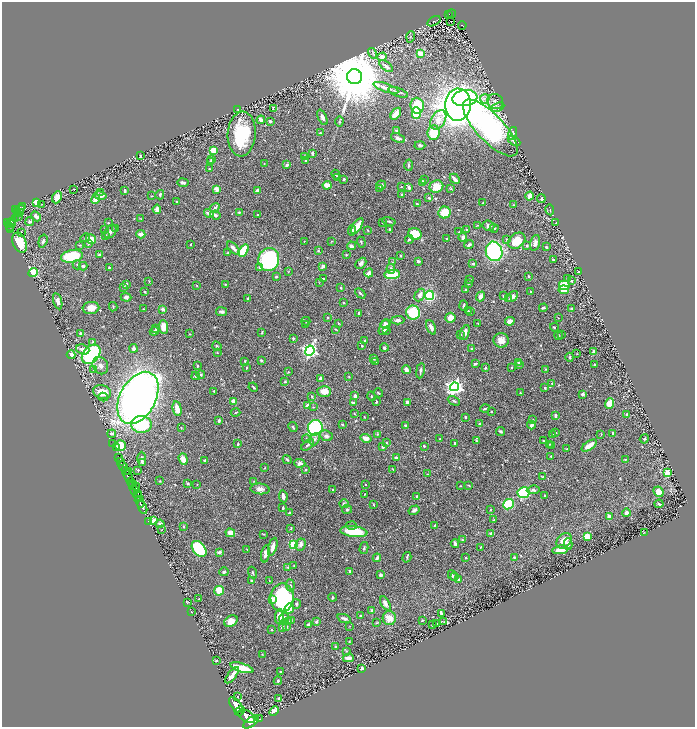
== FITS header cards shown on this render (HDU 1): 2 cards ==
NAXIS1  =                 1385
NAXIS2  =                 1449

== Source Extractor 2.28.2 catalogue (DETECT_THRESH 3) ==
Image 1385 x 1449 px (HDU 1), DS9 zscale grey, zoomed out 1/2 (1 PNG px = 2 x 2 image px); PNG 697 x 729 px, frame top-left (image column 1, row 1449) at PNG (2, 2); each listed source drawn as its Kron ellipse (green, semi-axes under 4 px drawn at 4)
Background 0.546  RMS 0.014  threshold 0.0421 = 3 sigma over >= 5 px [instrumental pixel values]
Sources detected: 652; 30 cannot appear on this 1/2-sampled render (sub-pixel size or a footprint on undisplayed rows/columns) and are neither listed nor drawn; of the other 622, the 500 brightest by FLUX_AUTO listed and drawn (122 fainter detections omitted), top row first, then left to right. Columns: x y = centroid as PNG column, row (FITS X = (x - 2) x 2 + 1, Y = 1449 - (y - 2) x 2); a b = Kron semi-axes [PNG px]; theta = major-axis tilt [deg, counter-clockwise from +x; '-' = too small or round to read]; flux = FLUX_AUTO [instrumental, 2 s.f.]
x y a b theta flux
449 14 2 1 - 11
452 14 4 2 - 87
434 21 7 2 32 1.7
451 22 2 1 - 3.3
462 25 4 2 - 71
411 37 6 2 73 1.9
372 53 5 4 - 5.1
420 53 4 3 - 35
382 57 5 4 - 24
386 66 8 4 -38 12
355 77 7 7 - 34000
386 88 13 3 -18 14
398 92 10 3 -20 6.3
465 98 12 8 8 890
485 99 5 4 - 6.7
495 102 8 7 - 12
458 105 16 13 86 2100
417 106 8 7 - 100
498 107 7 3 27 4.3
273 108 3 2 - 1.8
237 109 3 2 - 1.5
416 113 6 4 -89 140
396 114 7 4 53 20
322 117 8 4 -65 13
261 120 4 3 - 13
438 120 10 7 60 23
270 121 3 3 - 4.3
339 122 5 3 - 3
490 128 37 13 -46 1200
396 130 3 3 - 4.5
320 133 2 2 - 2.7
434 133 7 6 - 64
513 133 6 4 76 9.6
242 134 22 14 86 170
398 138 7 4 -22 10
514 141 7 3 -31 8.2
420 145 5 3 - 3.9
213 150 4 3 - 36
312 153 4 2 - 5.5
140 156 3 2 - 2.8
304 156 4 3 - 2
211 159 3 3 - 2.6
306 160 3 3 - 3.2
211 162 4 3 - 4.8
264 163 3 2 - 2.3
287 165 4 3 - 6.3
409 165 5 3 - 4
209 169 2 2 - 1.8
336 175 5 2 - 3.1
337 177 4 2 - 4.1
344 179 3 2 - 3.7
425 179 3 2 - 1.9
455 179 6 2 -46 17
423 182 3 3 - 11
183 183 5 3 - 6.6
327 185 4 3 - 33
381 185 5 4 - 7.5
401 187 3 2 - 1.6
409 187 4 3 - 11
436 187 7 6 - 41
380 188 4 3 - 2.4
74 189 2 1 - 1.9
217 189 4 3 - 17
451 189 4 3 - 2.7
257 190 3 3 - 9.4
125 191 3 2 - 5.1
101 192 3 3 - 2
402 194 3 3 - 3
100 195 6 3 -11 13
160 195 4 3 - 5
152 196 3 2 - 1.5
530 196 4 3 - 18
57 197 6 4 63 21
429 198 3 3 - 3.7
95 199 5 3 - 35
541 199 4 3 - 7.3
36 202 4 3 - 63
177 202 3 2 - 1.9
483 203 3 2 - 2.9
42 204 3 2 - 2
417 204 4 3 - 2.4
514 205 3 3 - 1.9
22 207 4 2 - 130
215 208 5 3 - 6.5
16 209 3 2 - 280
157 209 4 3 - 16
19 210 6 3 37 560
550 210 5 2 - 1.8
19 212 2 1 - 42
239 212 4 3 - 2.8
209 213 5 3 - 18
445 213 6 6 - 66
18 214 2 2 - 140
215 215 5 4 - 5.3
257 215 2 2 - 2.2
18 216 2 2 - 95
36 216 5 3 - 12
15 219 2 1 - 21
141 219 3 3 - 2.2
389 221 7 3 -13 4.3
12 222 4 3 - 270
30 222 4 3 - 8.9
383 222 3 2 - 4
8 223 2 2 - 250
11 223 5 2 - 330
108 223 3 2 - 2
556 223 3 2 - 1.6
478 225 3 2 - 2.1
357 226 9 3 56 43
488 226 6 5 - 9.9
10 227 3 2 - 160
494 228 4 3 - 4.3
104 229 2 2 - 1.7
115 229 3 2 - 1.5
390 229 3 2 - 5.5
11 230 3 2 - 110
352 230 5 3 - 9.3
368 230 3 2 - 1.5
467 230 4 3 - 3
110 231 7 5 57 8.9
459 232 3 3 - 2.1
22 233 3 2 - 3.8
141 234 4 3 - 20
415 234 7 5 -17 70
106 235 3 2 - 1.5
463 237 4 3 - 11
85 238 4 4 - 4.4
91 239 5 4 - 30
447 239 2 2 - 2.9
507 239 3 2 - 3.2
409 240 4 3 - 4
43 241 6 3 73 5.9
304 241 2 1 - 1.8
331 241 3 2 - 1.5
517 241 9 7 39 60
361 242 5 2 - 2.6
20 243 10 6 -65 68
88 243 3 3 - 5.7
535 243 8 4 75 12
191 244 3 2 - 3
469 244 5 3 - 5.6
80 245 4 3 - 2.1
351 246 4 3 - 9.9
527 246 2 2 - 5.3
546 247 3 2 - 3.9
233 248 8 3 -45 12
244 250 7 4 55 81
318 251 3 2 - 2.9
494 251 10 8 -74 340
227 253 4 2 - 2.4
100 255 3 2 - 12
346 255 2 2 - 3.2
72 256 11 6 11 120
401 256 2 2 - 4.3
269 259 11 10 - 290
553 260 3 2 - 3.2
418 261 3 2 - 5.1
392 262 4 3 - 1.8
361 263 6 4 45 9
473 264 2 2 - 4.5
77 265 4 3 - 2.6
83 266 4 3 - 5.8
323 266 4 3 - 9.6
109 267 3 2 - 2.6
260 268 4 3 - 6.3
391 269 5 4 - 8
288 272 3 3 - 1.5
578 272 3 2 - 2.7
33 273 5 4 - 160
369 273 4 3 - 11
392 275 8 4 6 110
529 276 3 2 - 2.9
276 277 3 2 - 4
568 278 4 3 - 3.1
323 279 3 2 - 2.3
470 279 2 2 - 1.7
149 281 3 2 - 1.6
571 281 4 3 - 5
319 283 3 2 - 1.5
126 284 4 3 - 5.5
226 284 3 2 - 2.1
468 284 3 2 - 1.7
197 285 3 2 - 1.6
564 285 5 5 - 62
124 287 3 3 - 4.3
341 288 3 2 - 2.9
466 290 3 2 - 4.6
564 290 5 4 - 30
145 292 4 3 - 2.9
531 292 3 2 - 2.5
360 293 6 2 -45 4.8
420 295 7 4 61 15
429 295 5 4 - 140
481 296 5 3 - 17
503 296 4 2 - 2.8
126 297 5 4 - 6.4
512 297 6 4 47 9.4
248 298 3 2 - 2.6
509 299 3 3 - 1.9
58 301 8 4 -75 12
343 303 3 2 - 2.3
463 305 5 3 - 4.4
113 307 4 2 - 1.9
91 308 8 6 6 33
543 308 4 2 - 3.8
571 308 3 2 - 2.5
143 309 2 2 - 1.6
163 309 4 3 - 8.4
468 311 4 2 - 2.7
221 312 5 3 - 8
470 312 3 2 - 1.5
359 313 4 2 - 3.9
413 313 7 7 - 120
328 317 2 2 - 2.8
450 318 5 5 - 21
559 318 3 2 - 1.6
398 320 6 3 2 10
306 321 4 3 - 3.7
510 321 5 4 - 16
338 323 4 2 - 1.8
478 323 3 3 - 1.7
385 324 5 4 - 7.8
305 325 3 2 - 1.5
164 327 7 4 -86 27
385 327 8 4 60 22
431 327 7 3 -64 14
554 327 4 3 - 2.6
156 329 3 2 - 2.3
335 329 4 2 - 2.2
386 330 4 3 - 5
154 331 4 3 - 7.5
262 332 3 3 - 2.6
80 333 2 2 - 9.2
465 333 8 4 71 17
190 334 3 2 - 1.9
461 334 3 3 - 1.8
562 334 4 2 - 1.8
559 336 4 3 - 3.4
293 338 2 2 - 4.4
364 340 3 2 - 1.8
501 340 7 7 - 19
93 342 4 3 - 3.3
217 346 5 3 - 3.4
362 346 2 2 - 3.7
133 348 4 3 - 12
384 348 4 4 - 5.9
471 348 4 3 - 2.9
83 350 7 5 -20 13
310 351 5 4 - 680
594 352 4 3 - 15
217 353 2 2 - 1.8
91 354 11 8 48 290
577 354 3 3 - 1.8
71 355 4 3 - 57
570 357 4 2 - 3.5
374 359 4 3 - 3.1
261 360 3 2 - 4.5
245 361 3 3 - 2.6
376 361 4 2 - 1.9
519 363 3 3 - 4
475 364 3 2 - 5.4
519 365 3 3 - 5.3
594 365 2 2 - 3.3
100 366 9 7 -59 14
197 366 2 2 - 5.6
512 367 2 2 - 2.2
247 368 2 2 - 3.9
485 368 3 2 - 2.9
545 369 3 3 - 1.8
94 370 4 3 - 4
406 370 4 3 - 16
420 371 8 2 81 8.1
288 372 2 2 - 2.1
201 374 4 4 - 4.7
196 376 4 3 - 4.4
349 376 2 2 - 1.7
321 379 4 3 - 8.1
285 382 3 2 - 2.7
552 384 4 2 - 2.7
253 387 5 2 - 3.2
454 387 4 4 - 1200
545 388 3 2 - 2.5
214 391 3 2 - 1.9
324 391 7 5 -2 30
102 392 9 6 -16 44
378 393 5 2 - 3.1
520 393 3 2 - 1.5
583 394 4 3 - 6.3
312 396 4 2 - 2.9
355 396 3 3 - 13
371 396 5 3 - 3.1
103 397 5 3 - 4.1
138 398 28 18 62 2100
233 401 4 3 - 18
376 401 4 2 - 1.9
454 401 6 3 -24 4.2
408 402 4 3 - 8.1
354 403 3 3 - 7.5
609 404 5 4 - 42
307 405 3 3 - 7.8
313 407 3 2 - 1.6
485 408 4 2 - 5.6
177 409 7 4 -80 19
235 412 5 2 - 2.5
491 412 2 2 - 1.9
354 414 3 2 - 1.4
627 414 3 3 - 6.2
555 416 3 2 - 7.6
364 417 2 2 - 1.9
465 417 3 2 - 2.8
219 420 4 3 - 6.2
533 420 3 2 - 1.5
141 424 10 8 -3 170
342 424 3 2 - 1.9
479 424 3 2 - 3
406 425 3 3 - 3.5
531 425 4 3 - 13
293 427 5 3 - 4.7
181 428 3 2 - 2.1
315 428 7 7 - 340
501 431 4 3 - 3.9
556 433 3 2 - 1.6
613 433 4 2 - 5.3
112 434 4 3 - 6.7
378 434 4 3 - 2.5
552 434 3 3 - 3.2
601 434 3 2 - 1.6
326 436 6 5 - 9.5
306 438 4 3 - 2.2
366 438 5 4 - 17
315 439 6 4 66 7
440 439 3 2 - 2.2
644 439 5 4 - 3.4
543 440 3 2 - 2.3
476 441 3 2 - 1.9
386 442 4 3 - 2.4
455 443 2 2 - 3.4
112 444 2 1 - 7.3
238 444 3 2 - 4.6
549 444 3 3 - 1.8
308 445 7 3 39 6.1
120 446 5 5 - 66
424 446 2 2 - 4.7
552 446 3 2 - 3
589 446 8 3 35 34
383 447 3 3 - 8.2
117 448 4 2 - 5.6
566 449 3 2 - 1.7
551 456 2 2 - 1.5
119 458 2 1 - 100
396 458 3 3 - 12
142 459 7 3 -89 9.1
183 459 6 4 -71 24
626 459 4 2 - 1.7
287 460 5 3 - 4.5
121 461 3 2 - 220
205 461 3 2 - 5.7
142 463 4 2 - 4
300 463 5 4 - 7.4
123 467 5 2 - 770
265 468 3 2 - 1.6
393 469 4 2 - 2.2
138 470 3 3 - 3.4
306 470 3 3 - 3
125 471 4 2 - 390
128 472 2 1 - 68
668 472 3 3 - 48
427 474 4 2 - 1.7
128 476 6 2 -68 1600
542 476 4 3 - 2.1
160 481 3 2 - 1.9
254 481 3 3 - 1.5
131 482 4 3 - 710
188 484 3 3 - 3.6
197 484 2 2 - 1.5
365 485 2 2 - 1.8
469 485 3 2 - 1.9
132 486 4 2 - 300
460 486 2 2 - 1.6
135 487 4 2 - 180
260 489 9 5 -4 13
134 490 3 2 - 510
333 490 3 2 - 2.2
533 490 7 4 5 6.6
658 492 5 4 - 29
137 493 4 1 - 300
523 493 6 5 - 180
365 494 2 2 - 1.8
544 495 2 2 - 3.2
138 496 4 2 - 420
283 496 6 3 -82 12
417 497 4 3 - 5.2
140 502 6 2 -61 790
344 504 4 4 - 3.3
509 504 5 5 - 180
659 504 4 3 - 4.9
373 505 4 2 - 1.9
142 507 7 2 -65 1100
283 508 4 2 - 3.7
347 509 5 4 - 4.6
491 509 3 2 - 1.8
414 510 6 3 32 7.5
290 513 3 2 - 4.8
626 513 4 4 - 8.9
609 516 4 3 - 11
154 520 4 3 - 31
493 520 4 2 - 1.7
148 521 2 1 - 18
160 524 4 3 - 9.9
352 525 5 3 - 3.8
435 525 3 2 - 2.3
183 526 3 3 - 3.7
291 528 4 3 - 2.1
162 529 3 2 - 1.6
354 531 14 5 -7 110
644 532 2 2 - 1.5
230 533 5 3 - 26
491 533 3 3 - 8.2
263 534 3 2 - 1.9
587 537 3 3 - 46
462 540 3 2 - 4.2
564 541 8 6 49 26
455 544 4 2 - 8.5
568 544 6 3 89 8.1
293 545 4 3 - 87
301 545 6 5 - 14
273 547 9 3 75 22
481 547 2 2 - 1.6
364 548 6 3 75 3.9
199 549 9 6 -51 330
247 549 3 2 - 1.9
560 550 8 3 8 42
219 552 4 3 - 8.5
265 554 8 4 79 13
407 557 5 2 - 3.9
514 557 3 2 - 2.9
377 558 4 3 - 6.3
465 558 2 2 - 2.6
294 566 2 2 - 1.8
288 567 3 3 - 3.1
350 571 3 2 - 3.4
224 572 4 3 - 5.8
252 573 6 3 -71 3.5
380 575 4 3 - 6.1
452 575 5 3 - 3.3
454 577 4 3 - 3.3
459 579 3 3 - 2.7
252 580 3 3 - 3.7
269 580 3 2 - 1.6
290 585 6 4 -83 4.7
219 591 5 5 - 70
333 597 4 3 - 5.7
282 598 14 11 88 310
199 599 2 2 - 2.5
272 599 3 3 - 16
187 602 2 2 - 2.1
385 603 8 4 -61 12
296 604 5 3 - 4.3
289 608 5 4 - 88
372 610 3 2 - 7.6
191 612 2 2 - 1.7
441 613 4 2 - 6.2
279 616 7 4 84 30
360 616 3 2 - 3.7
284 618 5 4 - 8.3
344 618 7 3 -17 7.5
389 618 7 6 - 36
291 620 3 2 - 1.8
422 620 2 2 - 2.6
231 621 7 5 34 32
289 622 4 3 - 3.7
316 622 3 3 - 5.2
444 622 3 3 - 2.2
377 623 3 2 - 1.6
309 624 3 2 - 9.8
437 624 2 2 - 1.7
432 625 2 2 - 2.3
350 626 3 2 - 1.5
282 627 2 2 - 17
287 627 3 2 - 2.6
271 629 3 3 - 2.7
349 642 4 3 - 2.3
335 646 4 3 - 2.5
346 651 4 2 - 2.1
262 654 2 2 - 1.6
348 658 5 3 - 16
217 661 2 2 - 1.9
242 668 12 3 -17 73
362 668 3 2 - 9.8
281 671 3 2 - 2.2
232 675 10 3 52 25
278 681 4 3 - 4.8
237 697 2 2 - 2.6
279 698 4 2 - 2.2
236 705 9 5 -50 3400
240 711 5 3 - 1700
274 711 5 4 - 21
247 716 9 5 -35 3100
260 719 2 1 - 40
251 722 9 4 35 5000
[122 fainter detections neither listed nor drawn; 30 sub-pixel or undisplayed-footprint detections neither listed nor drawn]